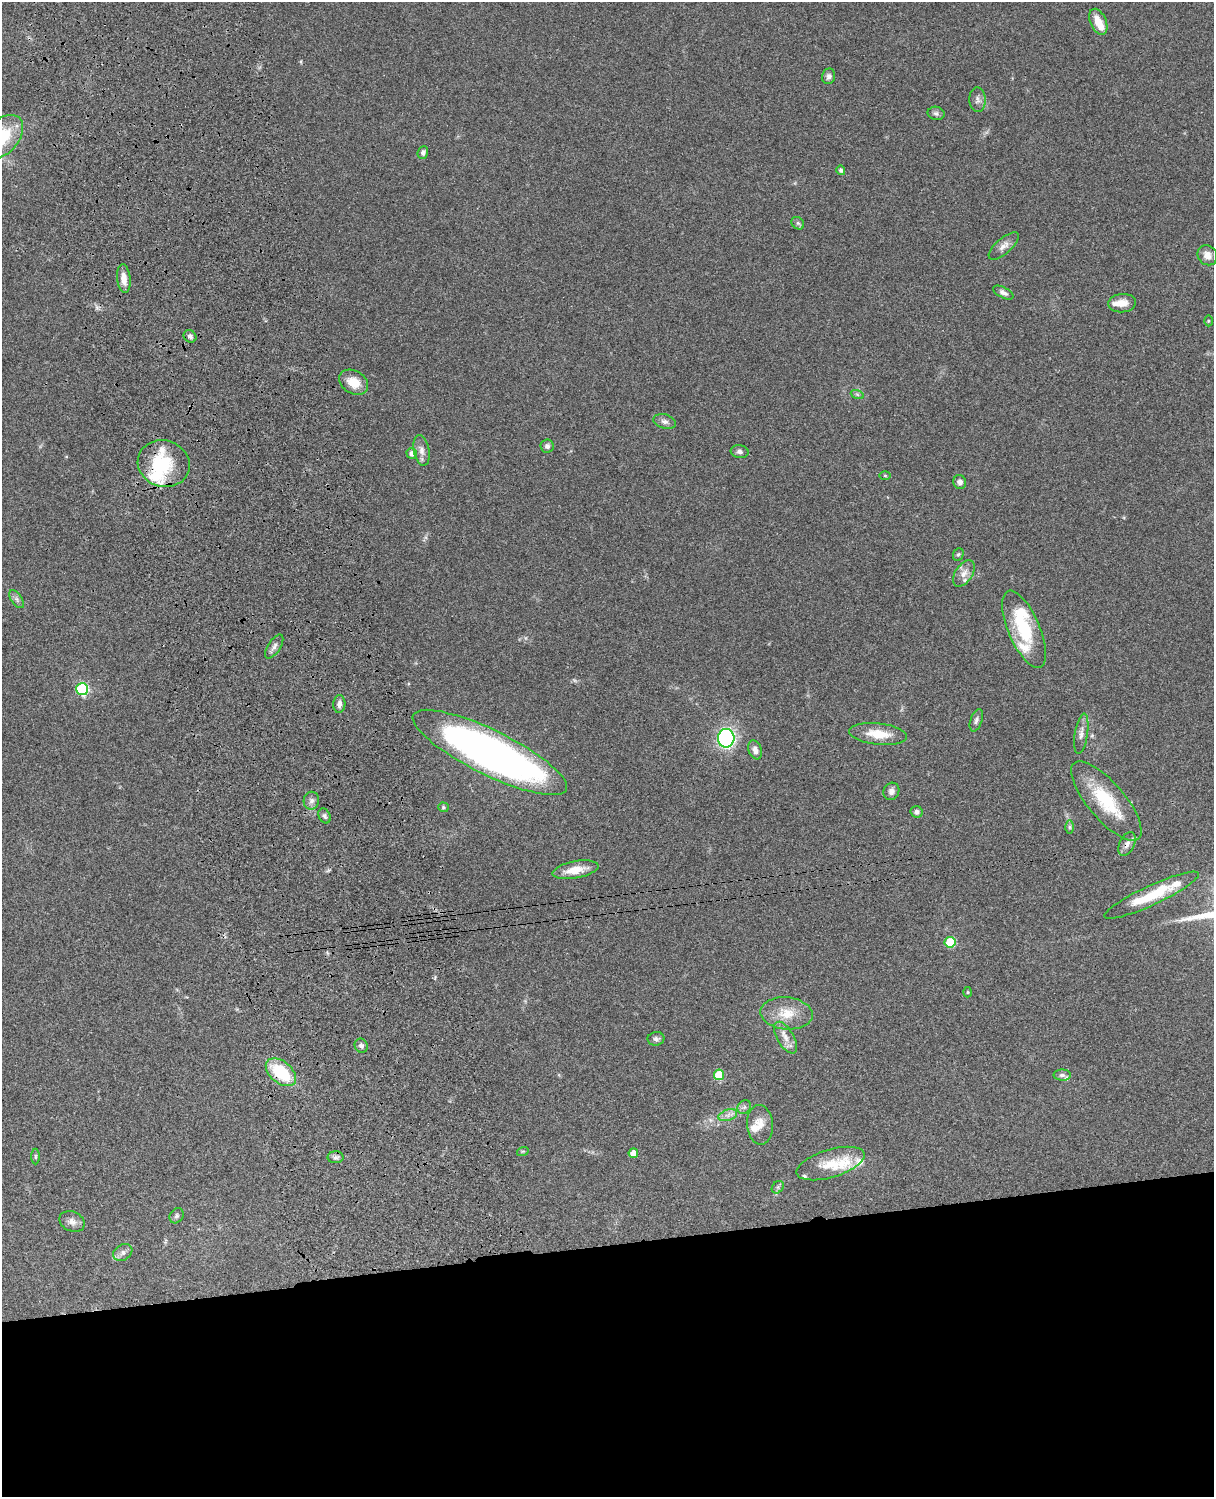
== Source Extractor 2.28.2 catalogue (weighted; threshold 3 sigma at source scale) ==
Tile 11 of 4 x 3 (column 3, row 3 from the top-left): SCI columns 2545-3756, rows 277-1771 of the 5086 x 4926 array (HDU 1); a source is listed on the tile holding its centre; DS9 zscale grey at full resolution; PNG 1216 x 1499 px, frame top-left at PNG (2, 2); each listed source drawn as its Kron ellipse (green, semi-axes under 4 px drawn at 4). Shown black and unused: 17% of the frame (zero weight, under 3 of 4 exposures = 6% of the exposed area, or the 3 px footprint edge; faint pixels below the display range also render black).
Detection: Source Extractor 2.28.2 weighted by HDU 2 'WHT'; one run over the whole footprint, this tile lists its part. Background 0.0963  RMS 0.0062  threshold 0.0281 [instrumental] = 3 sigma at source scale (4.5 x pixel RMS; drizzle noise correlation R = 1.50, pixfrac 1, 0.05/0.05 arcsec/px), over >= 5 px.
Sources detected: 84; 2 inside a brighter object's white glare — neither listed nor drawn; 13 inside a brighter listed object's ellipse — not listed separately; the other 69 listed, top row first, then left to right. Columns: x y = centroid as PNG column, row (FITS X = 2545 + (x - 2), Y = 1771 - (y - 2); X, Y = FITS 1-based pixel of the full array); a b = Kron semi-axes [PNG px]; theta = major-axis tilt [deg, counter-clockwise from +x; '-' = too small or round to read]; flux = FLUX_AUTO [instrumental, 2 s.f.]
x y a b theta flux
1098 22 14 8 -66 8.6
829 76 8 6 75 1.9
978 100 12 8 -87 2.8
936 113 8 6 -11 1.7
2 137 25 16 48 29
423 152 6 5 - 1.7
841 170 5 4 - 1.7
798 223 7 5 -44 1.3
1004 246 19 7 41 4.2
1207 255 11 9 -50 4.3
124 279 14 6 -83 5.7
1003 293 11 5 -27 2.3
1122 303 14 9 6 5.9
1208 321 5 3 - 0.63
190 336 7 5 -35 1.8
354 382 15 11 -31 10
857 394 6 4 -19 0.88
665 421 11 7 -16 2.5
547 446 6 6 - 1.9
422 450 15 8 -79 4.1
740 452 9 6 -9 1.9
412 453 5 5 - 3.4
164 464 26 23 -17 34
885 476 6 4 -1 0.65
960 482 7 6 - 2.6
958 554 6 5 - 0.95
964 573 15 8 56 4.3
17 599 10 5 -55 1.8
1024 629 41 15 -67 33
274 646 13 6 57 2.6
82 689 6 6 - 63
339 704 9 6 85 2.5
976 720 12 6 71 2
878 734 29 10 -6 14
1081 734 20 6 81 3.8
726 738 9 8 - 100
755 750 10 6 -70 3.7
490 752 85 22 -26 370
891 791 9 7 64 2.8
311 801 9 7 79 2.7
1106 801 50 18 -50 35
443 807 5 5 - 0.98
917 812 6 5 - 1.9
324 816 8 5 -64 1.5
1070 827 6 4 -90 1.1
1127 844 13 7 65 3.5
575 870 23 8 11 11
1151 895 52 9 25 24
950 942 5 5 - 28
968 992 5 3 - 0.61
786 1013 26 16 -5 14
786 1038 18 8 -59 5.5
656 1039 8 6 8 1.8
361 1046 7 6 - 1.9
281 1072 17 11 -40 31
719 1075 5 5 - 20
1062 1075 9 5 0 1.8
744 1107 7 6 - 1.6
728 1115 10 5 19 2.5
760 1125 20 13 -85 7.6
523 1151 6 3 18 0.7
633 1153 5 4 - 6.6
35 1156 8 3 -90 0.86
336 1157 8 6 -1 1.7
830 1164 35 14 17 16
778 1187 7 5 47 1.2
177 1216 8 6 54 1.5
72 1221 13 10 -24 3.7
123 1252 10 7 32 2.8
Overlapping masked pixels (flux is a lower limit): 3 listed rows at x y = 164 464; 1127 844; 281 1072
Isophote crosses this tile's border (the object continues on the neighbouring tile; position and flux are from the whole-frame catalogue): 1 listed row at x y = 2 137